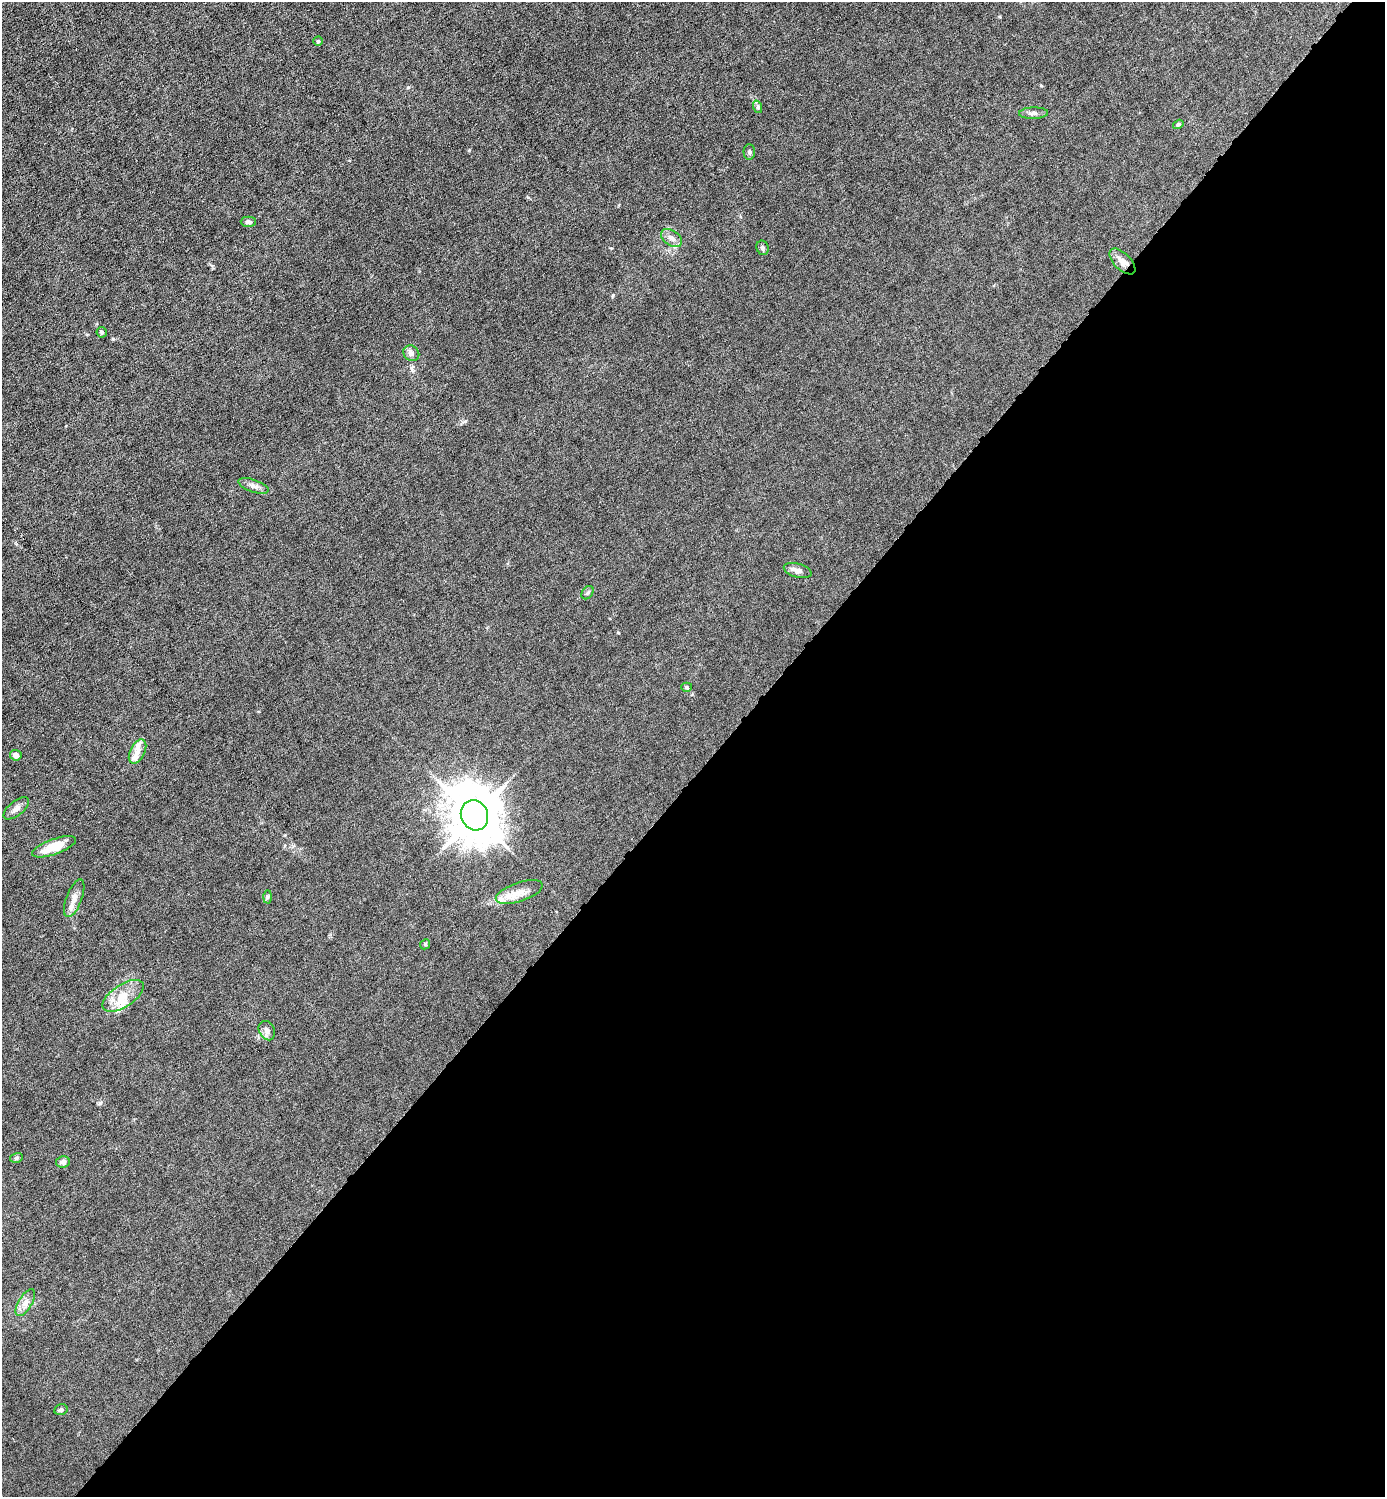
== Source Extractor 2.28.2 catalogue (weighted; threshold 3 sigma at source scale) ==
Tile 12 of 4 x 4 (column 4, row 3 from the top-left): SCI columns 4303-5685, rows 1496-2990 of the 5980 x 5980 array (HDU 1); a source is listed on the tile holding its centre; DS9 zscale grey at full resolution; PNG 1387 x 1499 px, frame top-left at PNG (2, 2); each listed source drawn as its Kron ellipse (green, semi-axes under 4 px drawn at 4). Shown black and unused: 48% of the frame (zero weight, under 6 of 12 exposures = <1% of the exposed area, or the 3 px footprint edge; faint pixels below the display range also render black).
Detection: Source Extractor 2.28.2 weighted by HDU 2 'WHT'; one run over the whole footprint, this tile lists its part. Background 0.0152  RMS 0.0031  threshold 0.0127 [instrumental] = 3 sigma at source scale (4.09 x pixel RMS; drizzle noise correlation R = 1.36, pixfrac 0.8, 0.05/0.05 arcsec/px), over >= 5 px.
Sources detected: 35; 5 inside a brighter listed object's ellipse — not listed separately; the other 30 listed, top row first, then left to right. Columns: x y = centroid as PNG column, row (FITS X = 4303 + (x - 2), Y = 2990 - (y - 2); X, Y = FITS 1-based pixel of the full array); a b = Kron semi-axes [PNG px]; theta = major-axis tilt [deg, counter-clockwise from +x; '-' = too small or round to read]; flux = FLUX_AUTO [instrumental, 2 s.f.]
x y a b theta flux
318 41 4 4 - 0.39
758 107 6 4 -72 0.45
1033 113 14 5 2 1
1178 124 5 3 - 0.47
749 152 7 5 -89 0.6
248 222 7 5 0 0.77
671 238 12 7 -35 1.6
763 248 7 6 - 0.64
1122 261 16 8 -45 2.4
102 332 5 5 - 0.39
411 353 8 7 - 1.2
253 486 16 6 -19 1.3
798 571 14 7 -16 1.4
588 593 7 5 54 0.49
687 687 5 4 - 0.43
138 752 13 7 64 2
16 755 6 5 - 1.4
16 808 15 7 38 1.4
474 815 15 13 -66 1400
54 847 23 7 20 6.1
519 892 24 9 18 3.3
267 897 6 4 88 0.44
74 898 20 8 69 2.4
425 944 5 4 - 0.34
123 996 23 11 33 4.6
267 1031 10 7 -63 1.2
16 1158 6 5 - 0.5
63 1162 7 6 - 1.2
25 1303 15 6 59 1.7
61 1410 6 5 - 0.68
Overlapping masked pixels (flux is a lower limit): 1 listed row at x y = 1122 261
Unlisted compact peaks at least as high as the median listed source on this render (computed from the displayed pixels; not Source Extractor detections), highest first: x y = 100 1103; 469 150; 408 87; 611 248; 113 339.